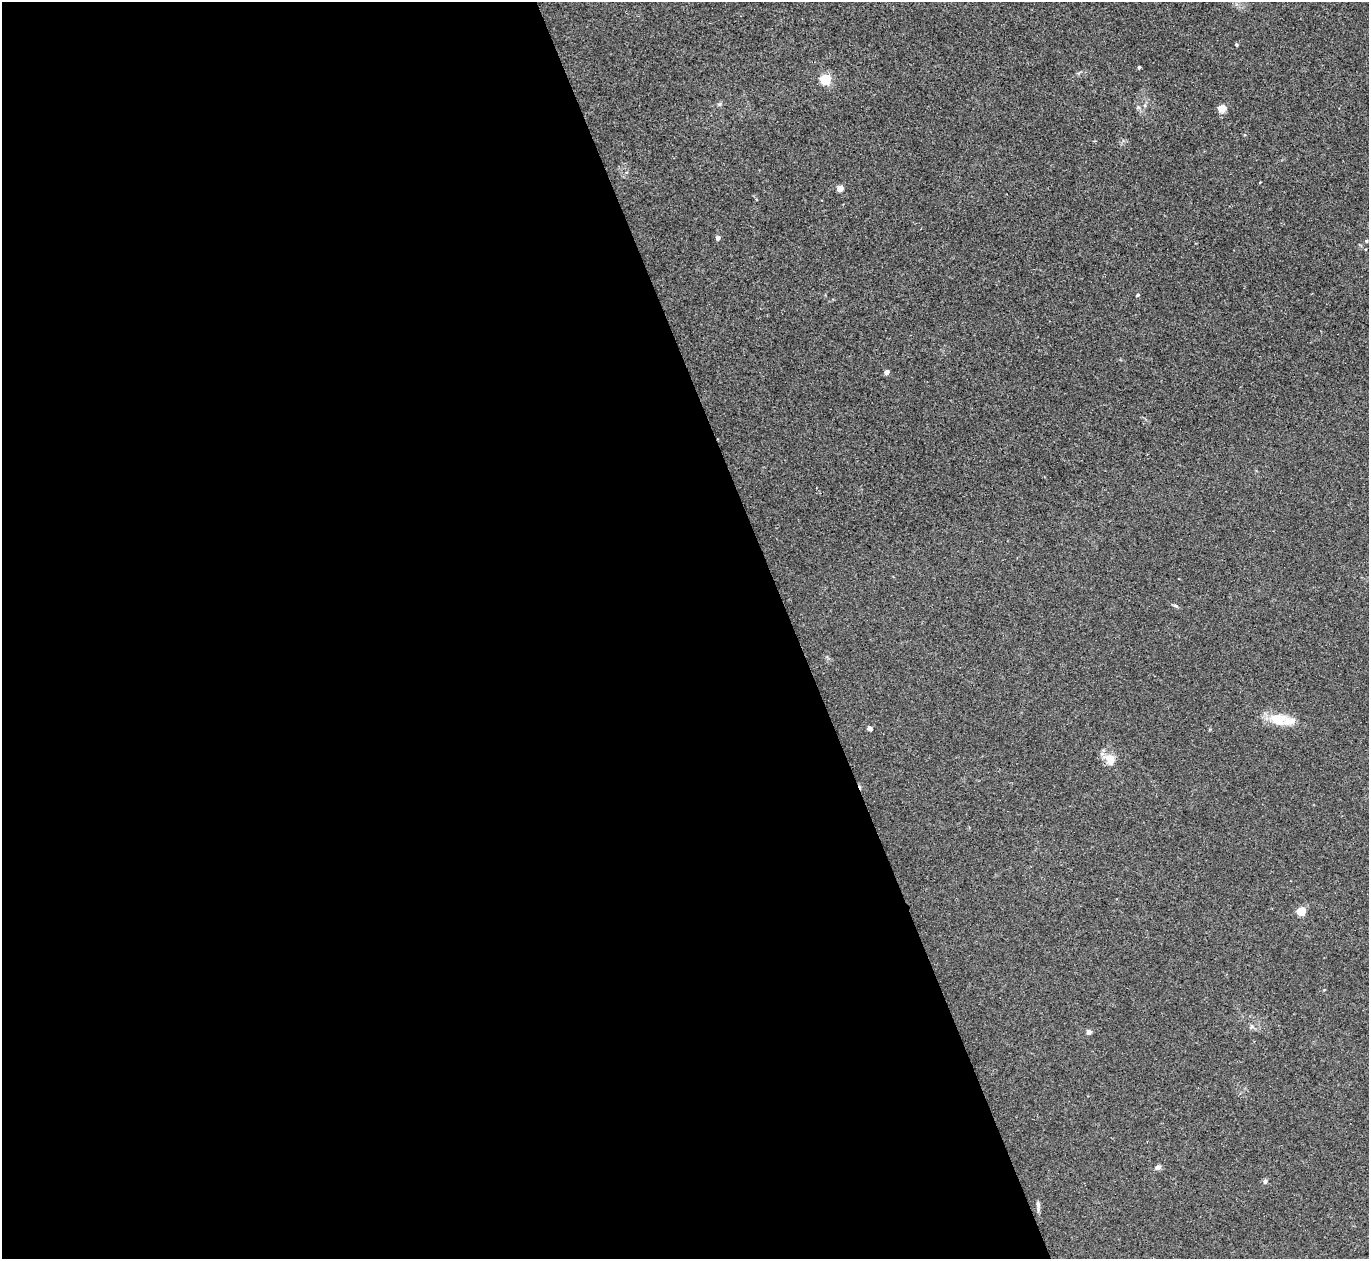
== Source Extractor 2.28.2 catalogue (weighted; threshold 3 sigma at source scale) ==
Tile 9 of 4 x 4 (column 1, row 3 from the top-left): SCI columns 42-1408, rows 1439-2695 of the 5537 x 5514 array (HDU 1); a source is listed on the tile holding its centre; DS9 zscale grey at full resolution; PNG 1371 x 1261 px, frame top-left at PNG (2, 2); no overlay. Shown black and unused: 58% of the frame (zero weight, under 2 of 3 exposures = <1% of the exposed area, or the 3 px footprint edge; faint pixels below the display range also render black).
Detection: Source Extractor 2.28.2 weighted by HDU 2 'WHT'; one run over the whole footprint, this tile lists its part. Background 0.0467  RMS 0.0074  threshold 0.0332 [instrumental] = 3 sigma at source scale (4.5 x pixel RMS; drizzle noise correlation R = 1.50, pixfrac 1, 0.05/0.05 arcsec/px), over >= 5 px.
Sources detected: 20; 1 inside a brighter listed object's ellipse — not listed separately; the other 19 listed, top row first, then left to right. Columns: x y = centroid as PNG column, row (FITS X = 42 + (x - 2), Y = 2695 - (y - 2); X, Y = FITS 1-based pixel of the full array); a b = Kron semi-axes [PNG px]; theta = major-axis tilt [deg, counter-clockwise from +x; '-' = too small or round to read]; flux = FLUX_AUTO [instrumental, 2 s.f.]
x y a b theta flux
1236 45 3 3 - 1
1139 67 3 3 - 1.3
825 79 5 5 - 68
1138 107 6 4 -71 1.2
1222 109 5 4 - 19
840 188 4 4 - 9.5
718 238 4 4 - 2.5
1366 241 5 4 - 0.86
1137 295 4 3 - 1
886 372 4 4 - 4.3
1175 606 7 3 -9 1.1
1278 719 23 15 -5 15
869 728 4 4 - 3.5
1110 760 13 10 -72 10
1301 911 5 4 - 26
1089 1032 4 4 - 4.7
1158 1167 7 6 - 2.3
1265 1181 6 5 - 1.8
1038 1205 13 4 -87 2.3